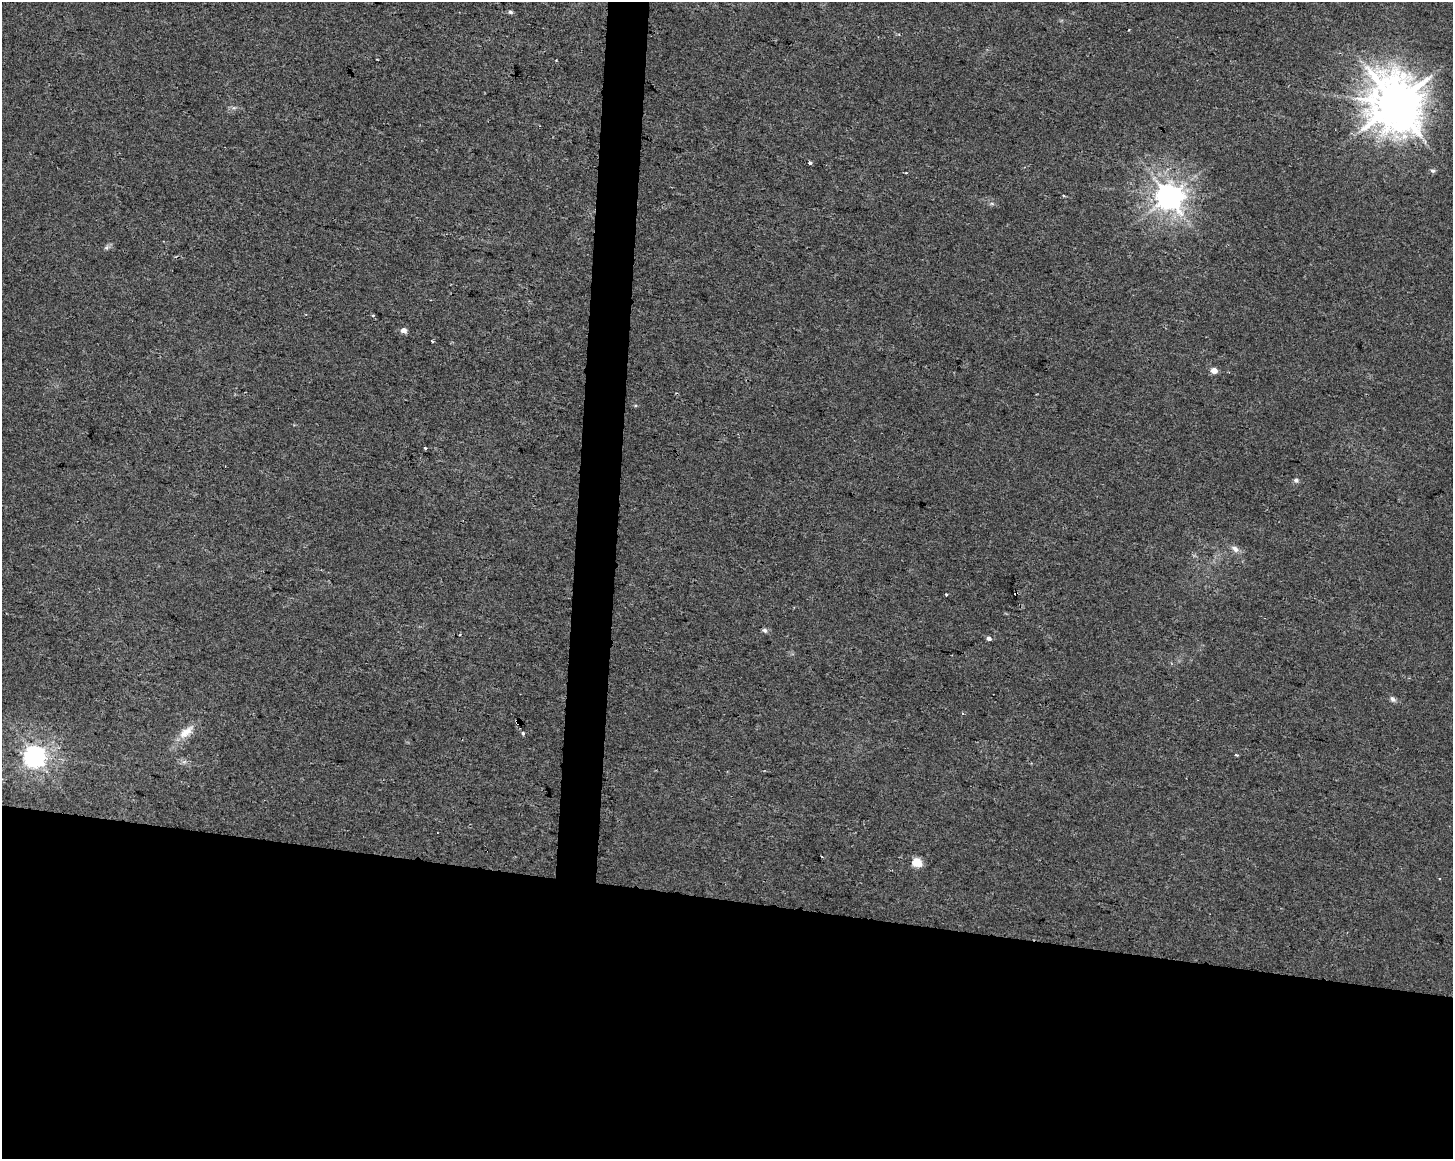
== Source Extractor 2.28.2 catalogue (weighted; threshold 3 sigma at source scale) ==
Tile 11 of 3 x 4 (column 2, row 4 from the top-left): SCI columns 1735-3185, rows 1-1157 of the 4863 x 4635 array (HDU 1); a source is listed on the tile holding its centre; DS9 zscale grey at full resolution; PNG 1455 x 1161 px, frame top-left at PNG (2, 2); no overlay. Shown black and unused: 24% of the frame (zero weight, under 2 of 3 exposures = <1% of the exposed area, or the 3 px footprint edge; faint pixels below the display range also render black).
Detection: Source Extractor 2.28.2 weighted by HDU 2 'WHT'; one run over the whole footprint, this tile lists its part. Background 0.00708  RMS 0.0047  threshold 0.021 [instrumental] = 3 sigma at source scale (4.5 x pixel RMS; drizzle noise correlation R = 1.50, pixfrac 1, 0.0396/0.0396 arcsec/px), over >= 5 px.
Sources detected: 25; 2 cosmic-ray / hot-pixel residue — not listed; the other 23 listed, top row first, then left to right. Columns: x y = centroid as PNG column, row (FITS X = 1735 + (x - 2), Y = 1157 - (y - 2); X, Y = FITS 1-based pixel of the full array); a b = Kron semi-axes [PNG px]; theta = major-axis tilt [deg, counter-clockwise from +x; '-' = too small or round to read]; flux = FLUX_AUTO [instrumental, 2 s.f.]
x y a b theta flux
510 12 7 5 -17 0.92
1129 30 3 2 - 0.49
1395 104 16 15 - 2100
809 163 3 3 - 2.8
1433 171 7 5 -14 1
1169 196 8 8 - 630
106 247 7 4 45 1
403 330 5 5 - 3.1
432 341 3 2 - 0.67
1214 371 5 5 - 4.5
425 448 4 3 - 1.9
1296 480 7 5 -11 1.1
1235 549 12 7 -37 2.4
946 595 3 3 - 0.62
765 630 7 5 -38 1
989 638 6 5 - 1.3
1393 699 9 6 -47 1.4
517 722 5 4 - 1.6
186 732 25 10 40 6.9
523 733 3 3 - 1.3
1236 755 5 3 - 0.47
34 756 7 7 - 370
917 862 5 5 - 20
Overlapping masked pixels (flux is a lower limit): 1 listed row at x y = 517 722